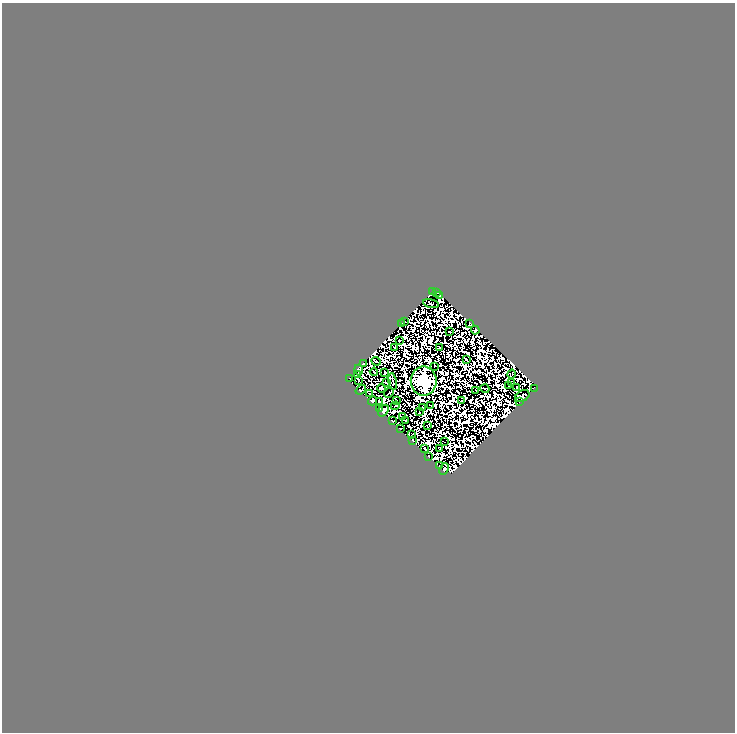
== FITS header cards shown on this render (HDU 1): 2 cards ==
NAXIS1  =                  733
NAXIS2  =                  730

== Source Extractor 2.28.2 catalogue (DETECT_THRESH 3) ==
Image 733 x 730 px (HDU 1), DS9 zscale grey, 1 PNG px = 1 image px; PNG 737 x 734 px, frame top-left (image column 1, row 730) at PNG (2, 3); each listed source drawn as its Kron ellipse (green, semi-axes under 4 px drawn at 4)
Background 0.0162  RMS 9.7e-06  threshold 2.91e-05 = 3 sigma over >= 5 px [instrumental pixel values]
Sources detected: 162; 101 with non-positive FLUX_AUTO (blend fragments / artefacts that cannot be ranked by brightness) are neither listed nor drawn; the other 61 listed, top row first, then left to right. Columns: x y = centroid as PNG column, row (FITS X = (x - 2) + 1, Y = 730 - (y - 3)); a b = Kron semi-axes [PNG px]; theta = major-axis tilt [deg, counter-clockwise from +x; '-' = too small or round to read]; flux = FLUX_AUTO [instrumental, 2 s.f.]
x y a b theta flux
432 292 2 2 - 0.64
437 292 3 3 - 3
440 296 3 2 - 1.4
431 304 8 3 -12 1.8
405 321 3 2 - 0.33
402 323 3 2 - 0.15
470 324 3 3 - 0.92
475 330 4 3 - 1.8
450 332 3 2 - 1.9
399 340 2 2 - 1.5
394 347 4 2 - 2
439 347 2 2 - 0.82
466 360 4 2 - 2.6
376 361 4 2 - 0.26
363 364 3 3 - 2
435 366 2 2 - 0.87
359 370 5 4 - 4.1
374 372 4 2 - 1.4
385 372 3 2 - 2
358 374 3 2 - 2.7
512 374 4 2 - 0.093
350 379 4 3 - 11
359 380 3 2 - 0.13
424 381 14 13 - 1800
386 382 4 3 - 1.3
393 382 9 2 -79 1.1
511 383 2 2 - 1.2
509 386 2 2 - 1
381 388 4 3 - 0.71
517 388 3 2 - 0.53
534 388 3 2 - 0.13
485 389 4 2 - 0.66
361 390 5 2 - 1
476 391 3 2 - 0.1
389 393 5 2 - 1.1
370 394 2 2 - 0.21
522 396 8 5 33 0.5
373 401 5 4 - 6.7
379 401 3 2 - 0.79
396 401 3 2 - 1.3
462 401 4 2 - 2
519 401 2 2 - 0.85
395 406 4 2 - 0.19
431 406 2 2 - 1.7
422 407 2 2 - 0.58
379 408 3 3 - 3.1
383 411 6 4 51 12
419 412 2 2 - 1.2
402 417 3 2 - 0.077
406 420 3 2 - 1.5
393 421 4 2 - 3.3
427 426 3 2 - 1.8
400 429 3 2 - 0.24
412 434 2 2 - 0.61
412 440 2 2 - 0.8
444 441 4 2 - 1.7
424 448 2 2 - 0.36
440 448 2 2 - 0.85
428 456 3 2 - 2.1
439 466 3 2 - 0.9
444 469 6 3 66 2.1
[101 non-positive-flux detections neither listed nor drawn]